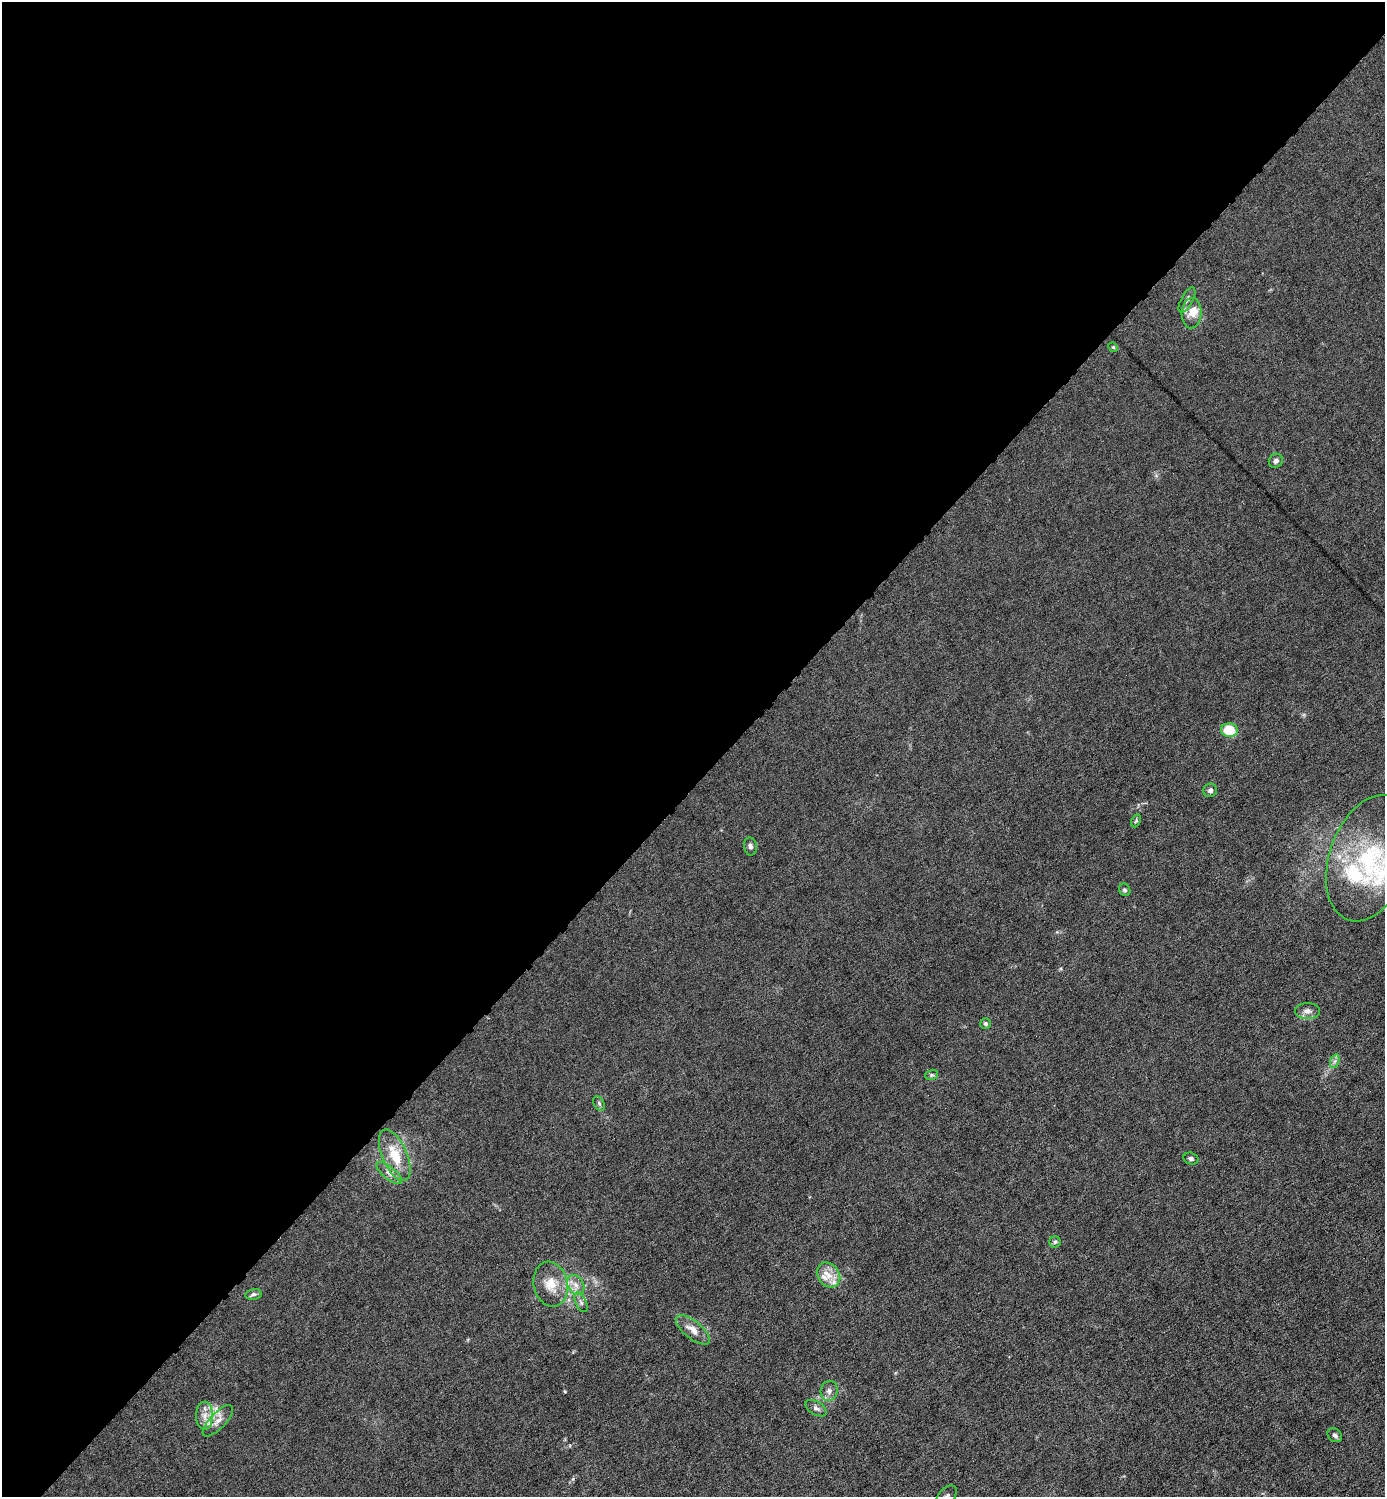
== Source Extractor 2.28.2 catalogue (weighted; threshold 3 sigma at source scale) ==
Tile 5 of 4 x 4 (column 1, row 2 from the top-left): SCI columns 153-1535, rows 2991-4485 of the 5980 x 5980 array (HDU 1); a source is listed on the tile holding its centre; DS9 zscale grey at full resolution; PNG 1387 x 1499 px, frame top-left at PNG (2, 2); each listed source drawn as its Kron ellipse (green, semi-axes under 4 px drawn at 4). Shown black and unused: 53% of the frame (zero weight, under 6 of 12 exposures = <1% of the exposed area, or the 3 px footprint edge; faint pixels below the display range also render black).
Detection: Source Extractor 2.28.2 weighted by HDU 2 'WHT'; one run over the whole footprint, this tile lists its part. Background 0.0145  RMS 0.0031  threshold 0.0127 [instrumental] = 3 sigma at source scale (4.09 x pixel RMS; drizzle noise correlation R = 1.36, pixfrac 0.8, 0.05/0.05 arcsec/px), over >= 5 px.
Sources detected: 39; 8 inside a brighter listed object's ellipse — not listed separately; the other 31 listed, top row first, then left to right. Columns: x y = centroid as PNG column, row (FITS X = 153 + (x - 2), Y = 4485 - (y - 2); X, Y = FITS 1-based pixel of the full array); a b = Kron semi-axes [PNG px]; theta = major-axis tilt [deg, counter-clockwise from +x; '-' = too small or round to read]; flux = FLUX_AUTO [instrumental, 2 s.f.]
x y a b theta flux
1187 300 14 6 62 1.1
1191 313 15 10 86 3.2
1113 347 5 4 - 0.33
1276 461 7 6 - 0.99
1229 730 8 7 - 9.7
1210 790 7 6 - 0.85
1136 821 7 4 64 0.45
750 846 9 6 -81 0.97
1369 858 65 40 71 37
1125 890 6 5 - 0.57
1307 1011 12 8 0 1.6
986 1023 5 5 - 0.72
1335 1061 7 4 71 0.74
931 1075 6 5 - 0.57
599 1103 8 5 -63 0.64
395 1155 28 12 -66 8.3
1191 1159 8 6 -15 0.86
389 1173 16 6 -39 1.7
1055 1242 5 5 - 0.53
828 1275 13 10 -52 3.4
551 1284 23 17 -77 5.9
576 1285 11 7 -61 2
253 1294 8 5 10 0.82
581 1302 10 5 -65 0.92
693 1330 21 8 -39 3.3
829 1391 10 8 79 1.5
816 1408 12 6 -32 1.1
205 1416 14 8 -90 2.6
218 1421 20 8 46 2.5
1335 1435 8 6 -41 0.91
946 1496 13 8 49 1.3
Isophote crosses this tile's border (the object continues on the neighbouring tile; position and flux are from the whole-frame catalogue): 2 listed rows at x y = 1369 858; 946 1496